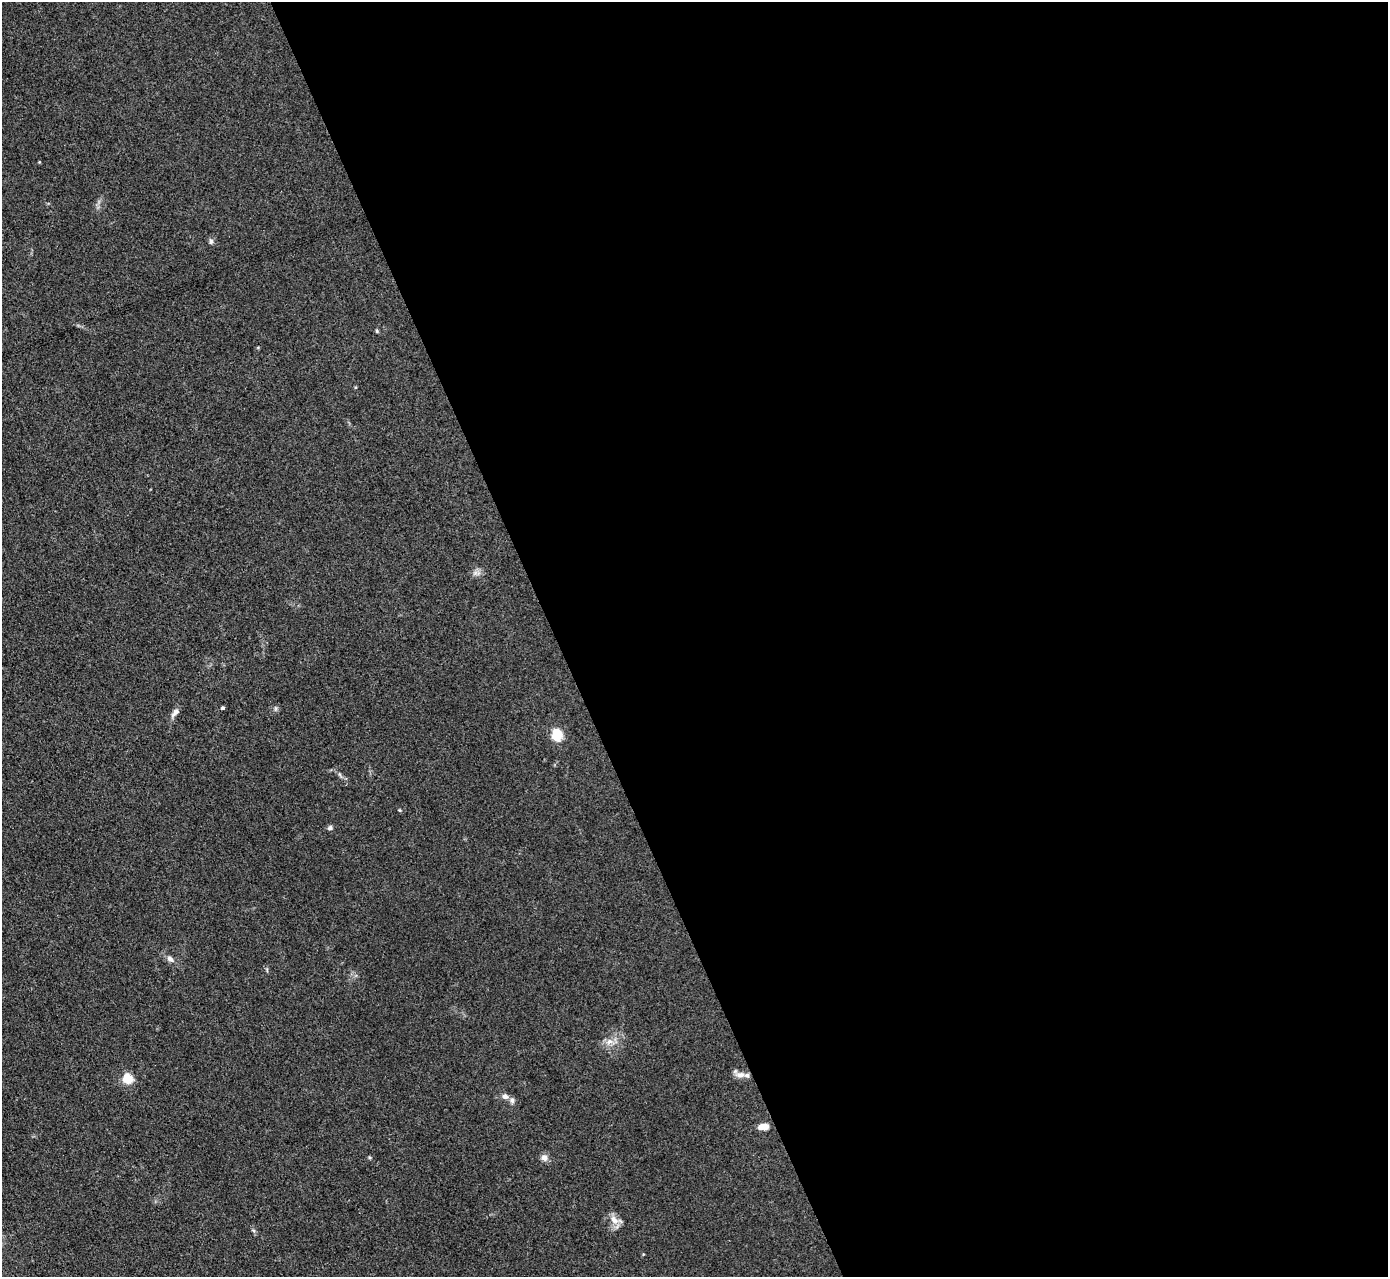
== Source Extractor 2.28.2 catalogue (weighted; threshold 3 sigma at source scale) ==
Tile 8 of 4 x 4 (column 4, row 2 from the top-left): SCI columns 4162-5547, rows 2834-4108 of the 5549 x 5534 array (HDU 1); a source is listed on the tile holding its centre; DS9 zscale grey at full resolution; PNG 1390 x 1279 px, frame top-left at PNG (2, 2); no overlay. Shown black and unused: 60% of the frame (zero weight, under 3 of 4 exposures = <1% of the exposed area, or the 3 px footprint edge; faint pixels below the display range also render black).
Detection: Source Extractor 2.28.2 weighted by HDU 2 'WHT'; one run over the whole footprint, this tile lists its part. Background 0.0889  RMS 0.0061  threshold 0.0275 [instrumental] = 3 sigma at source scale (4.5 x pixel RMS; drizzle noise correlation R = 1.50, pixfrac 1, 0.05/0.05 arcsec/px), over >= 5 px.
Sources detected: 16; all 16 listed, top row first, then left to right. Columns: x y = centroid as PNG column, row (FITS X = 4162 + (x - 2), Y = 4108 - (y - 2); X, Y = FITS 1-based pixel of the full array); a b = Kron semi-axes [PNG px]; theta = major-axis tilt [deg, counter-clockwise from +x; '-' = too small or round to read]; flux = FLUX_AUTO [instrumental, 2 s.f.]
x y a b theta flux
211 241 7 6 - 1.6
377 331 5 4 - 0.72
223 708 4 4 - 1
175 713 15 6 45 2.8
557 735 10 9 - 14
399 810 5 3 - 0.59
330 828 8 6 45 1.3
170 959 10 6 -46 2.4
609 1042 11 7 26 3.9
740 1075 13 9 3 4.1
127 1079 5 5 - 41
505 1096 8 6 -28 2.4
512 1100 9 6 -80 1.8
763 1127 11 6 7 5.4
544 1158 9 8 - 2.7
614 1220 12 8 -59 4.9